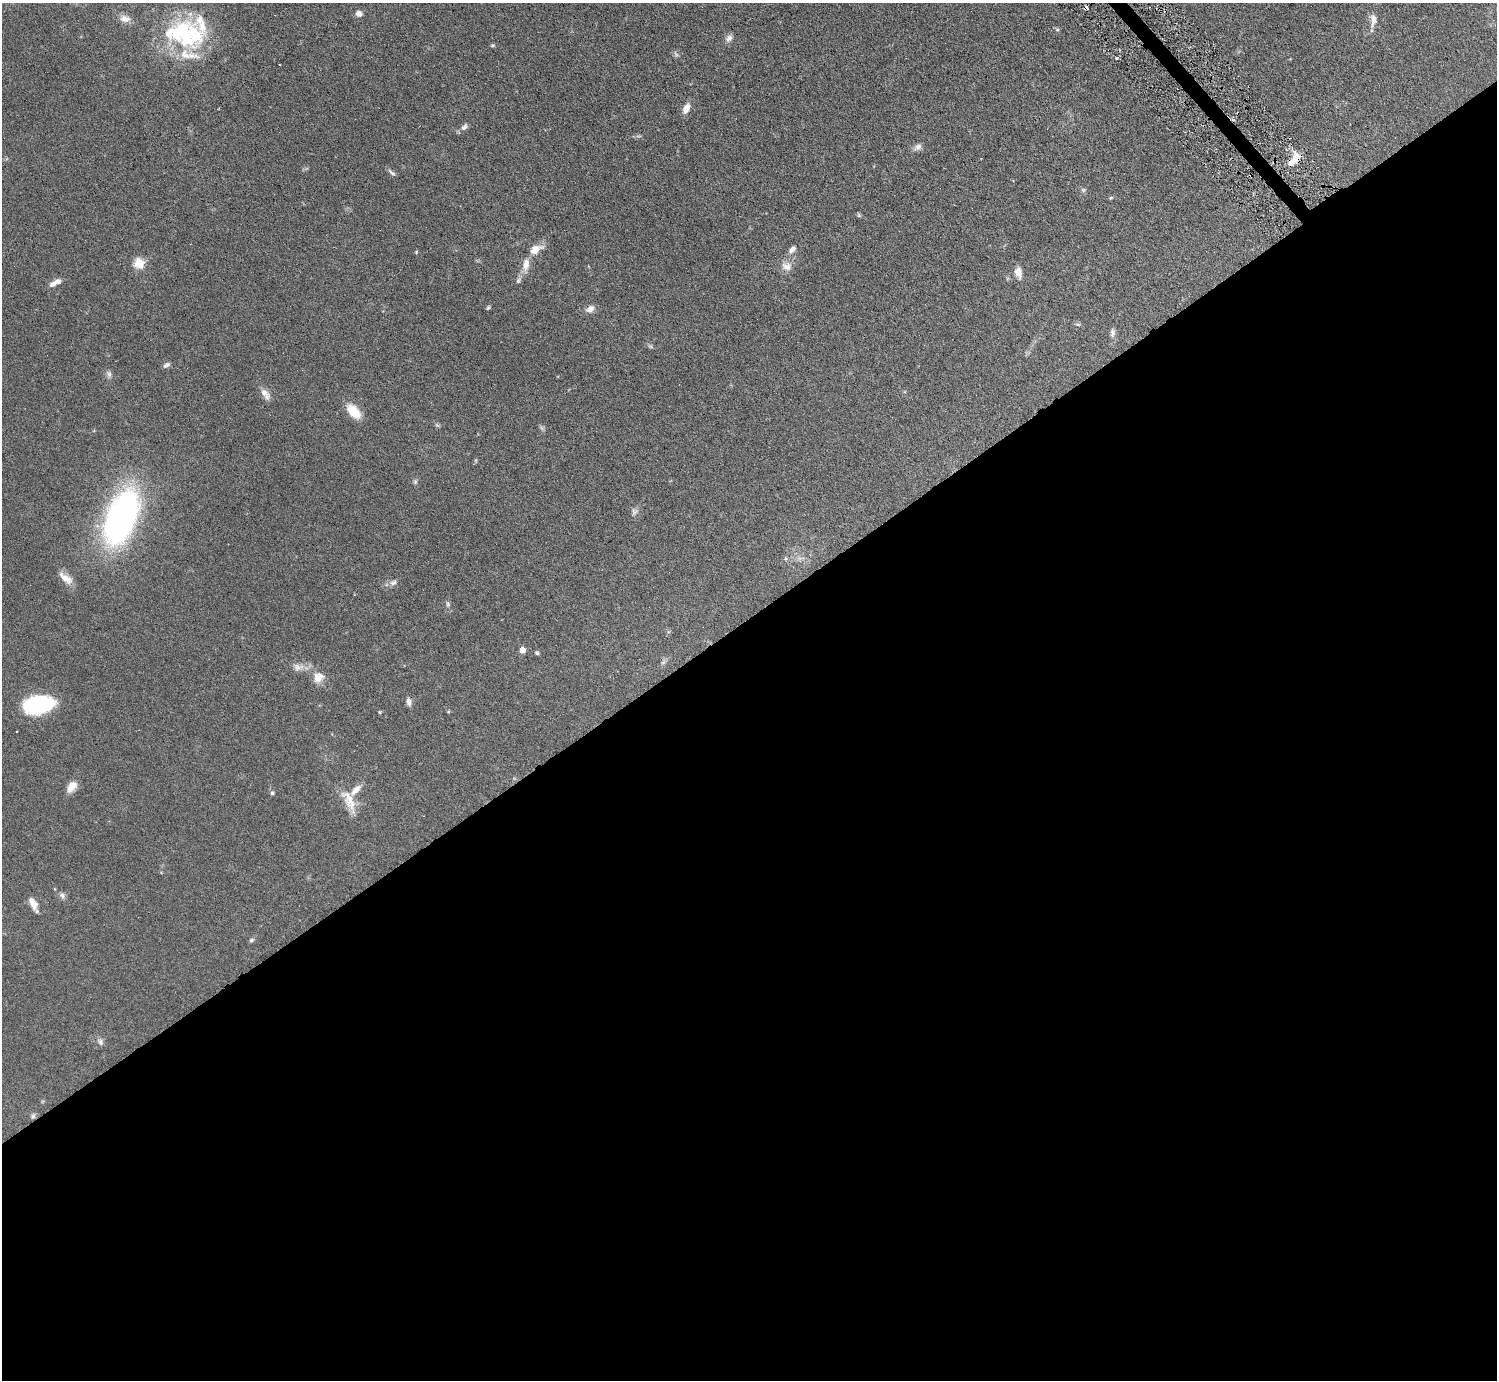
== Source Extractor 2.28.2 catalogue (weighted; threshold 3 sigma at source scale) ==
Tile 15 of 4 x 4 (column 3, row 4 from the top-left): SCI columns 2989-4483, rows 299-1676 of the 5977 x 5967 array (HDU 1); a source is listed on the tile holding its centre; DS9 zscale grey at full resolution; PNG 1499 x 1382 px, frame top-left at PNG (2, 3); no overlay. Shown black and unused: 56% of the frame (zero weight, under 3 of 6 exposures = <1% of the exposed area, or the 3 px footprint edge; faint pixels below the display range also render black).
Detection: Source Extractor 2.28.2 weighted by HDU 2 'WHT'; one run over the whole footprint, this tile lists its part. Background 0.0941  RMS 0.0047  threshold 0.0192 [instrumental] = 3 sigma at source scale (4.09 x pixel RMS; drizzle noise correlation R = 1.36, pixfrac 0.8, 0.05/0.05 arcsec/px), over >= 5 px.
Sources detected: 65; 2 too faint to see at this stretch — not listed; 5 inside a brighter listed object's ellipse — not listed separately; the other 58 listed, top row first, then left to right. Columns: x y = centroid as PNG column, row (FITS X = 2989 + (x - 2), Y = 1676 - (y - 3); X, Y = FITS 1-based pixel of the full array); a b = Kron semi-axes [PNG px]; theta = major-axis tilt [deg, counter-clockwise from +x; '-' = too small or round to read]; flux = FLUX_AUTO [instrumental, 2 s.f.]
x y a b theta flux
1086 8 4 3 - 3.2
359 14 7 6 - 2.2
125 19 14 9 -11 3
1373 20 19 9 86 3.2
1057 29 6 4 -19 0.54
185 34 52 33 -12 47
729 38 11 8 49 1.7
493 45 6 4 -18 0.52
1116 58 4 3 - 0.48
686 108 11 7 66 3.7
464 127 11 6 50 1.5
918 147 12 8 35 1.8
1296 157 15 10 -82 4.6
392 173 12 4 -38 0.98
1083 190 7 5 -1 0.8
1111 198 5 4 - 0.53
859 215 6 5 - 0.52
535 249 15 9 29 5.2
792 249 12 6 47 1.8
416 252 5 3 - 0.38
139 263 6 5 - 22
526 264 18 10 82 4
786 266 15 12 -8 3.5
1018 272 13 8 -78 3.3
518 280 9 6 64 1.1
55 283 16 6 29 2.8
488 307 6 4 49 0.61
590 309 12 8 33 2.3
1078 324 8 3 -13 0.62
1112 333 13 7 88 1.5
651 346 8 3 -19 0.71
166 365 10 6 31 1.3
109 374 11 6 -61 1.4
265 394 17 8 -54 2.8
353 411 18 10 -48 7.8
437 425 7 4 -44 0.65
475 460 6 4 90 0.53
415 482 7 5 -71 0.76
634 512 10 8 82 1.5
121 517 46 22 69 150
66 578 22 9 -38 4
393 582 10 6 18 1.6
448 604 9 5 -76 0.95
522 650 5 4 - 4
537 653 5 4 - 0.83
298 667 15 10 6 3.2
318 677 15 12 52 4.3
409 702 9 6 -82 1.8
38 704 26 15 8 45
380 712 4 4 - 0.4
72 787 15 9 53 3.8
272 793 5 5 - 0.69
349 801 34 12 -64 7.4
62 896 10 7 -64 1.3
33 904 16 6 -63 3.8
251 940 6 5 - 0.83
100 1042 9 8 - 1.5
33 1116 7 7 - 1.1
Overlapping masked pixels (flux is a lower limit): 3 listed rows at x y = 1086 8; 1296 157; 33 1116